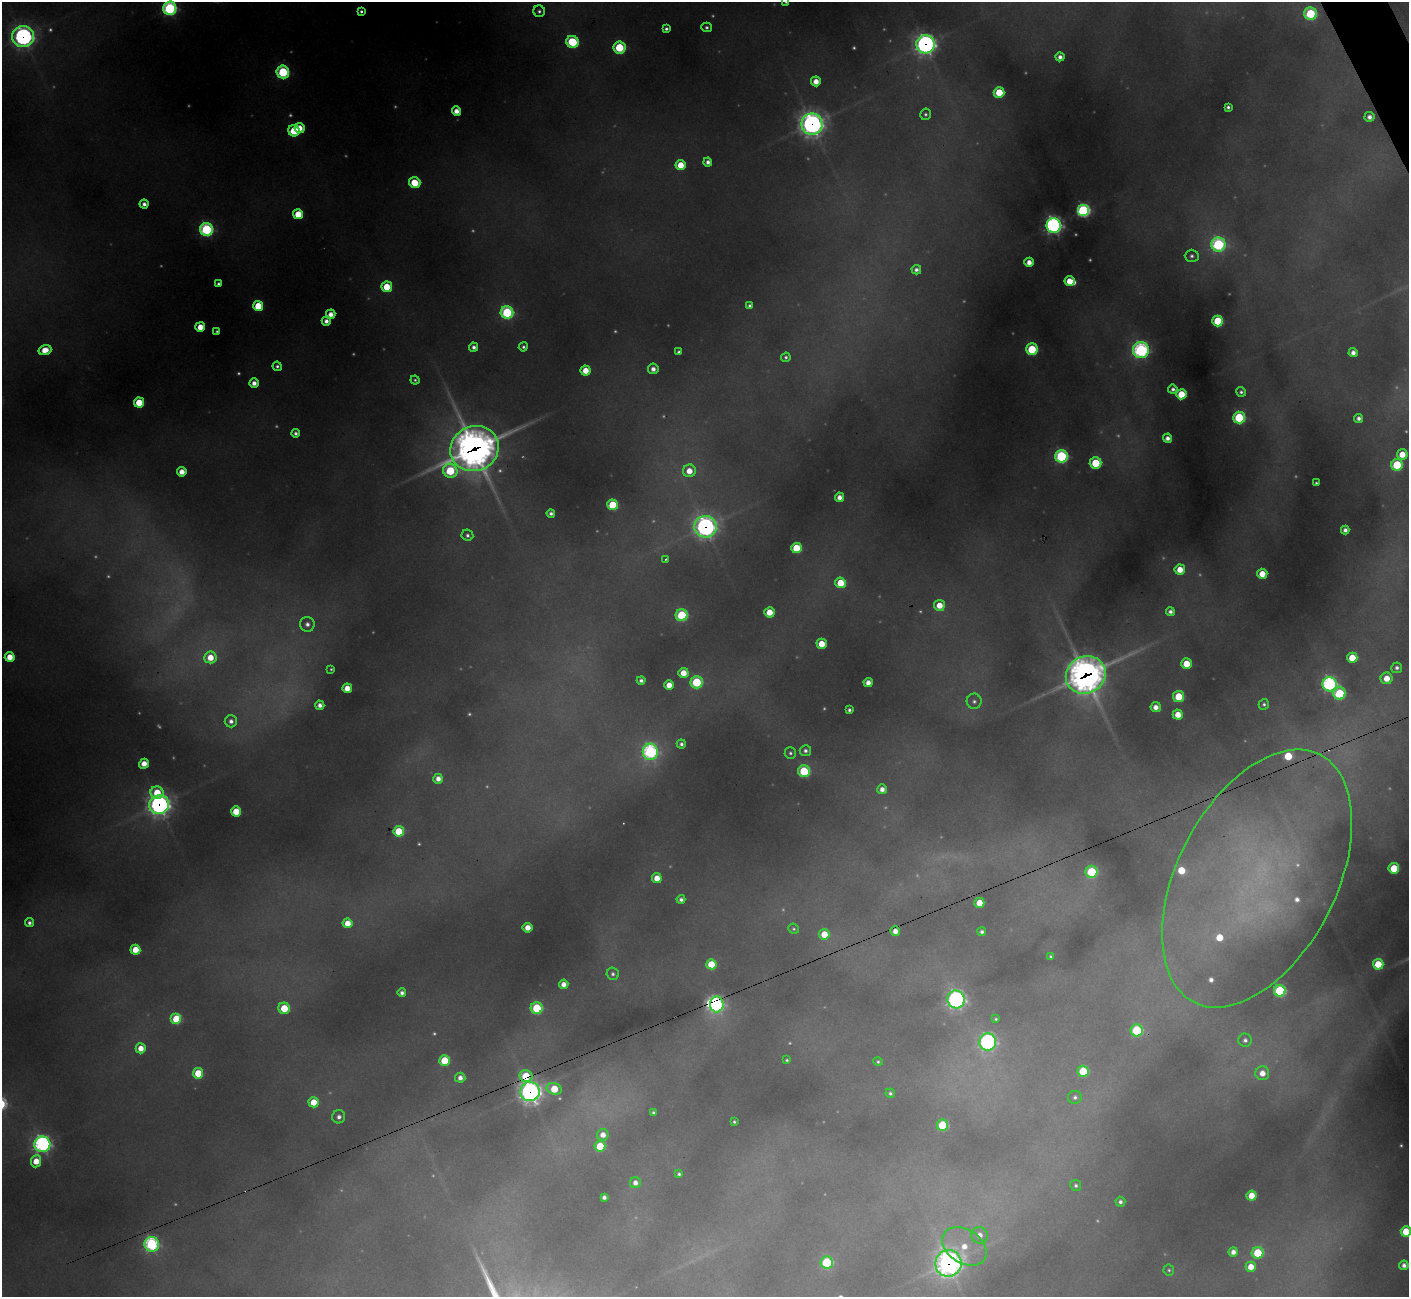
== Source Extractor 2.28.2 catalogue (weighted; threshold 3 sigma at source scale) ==
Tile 10 of 4 x 4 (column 2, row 3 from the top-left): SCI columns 1411-2817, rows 1583-2877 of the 5630 x 5619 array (HDU 1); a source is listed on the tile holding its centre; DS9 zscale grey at full resolution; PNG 1411 x 1299 px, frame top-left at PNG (2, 2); each listed source drawn as its Kron ellipse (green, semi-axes under 4 px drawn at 4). Shown black and unused: <1% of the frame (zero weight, under 3 of 4 exposures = <1% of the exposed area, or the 3 px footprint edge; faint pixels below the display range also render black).
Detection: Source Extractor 2.28.2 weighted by HDU 2 'WHT'; one run over the whole footprint, this tile lists its part. Background 0.448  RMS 0.015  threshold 0.0664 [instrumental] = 3 sigma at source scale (4.5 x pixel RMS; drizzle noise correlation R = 1.50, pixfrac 1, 0.05/0.05 arcsec/px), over >= 5 px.
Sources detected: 292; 85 too faint to see at this stretch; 3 cosmic-ray / hot-pixel residue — neither listed nor drawn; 7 inside a brighter listed object's ellipse — not listed separately; the other 197 listed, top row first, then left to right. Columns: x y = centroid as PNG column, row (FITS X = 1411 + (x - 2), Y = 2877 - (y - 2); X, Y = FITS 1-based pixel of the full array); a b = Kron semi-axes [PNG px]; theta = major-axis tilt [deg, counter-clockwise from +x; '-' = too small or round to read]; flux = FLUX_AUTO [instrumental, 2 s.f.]
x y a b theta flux
786 2 4 4 - 3.6
170 8 6 6 - 580
361 11 4 4 - 6.1
539 11 6 5 - 6.3
1310 14 6 6 - 270
707 27 5 4 - 5.5
666 29 4 4 - 6.4
23 37 11 10 - 1000
572 42 6 6 - 200
925 44 9 9 - 1200
619 47 6 6 - 210
1060 57 4 4 - 12
283 72 6 6 - 350
816 81 5 5 - 30
999 92 5 5 - 92
1228 107 4 4 - 6.2
456 111 4 4 - 26
925 114 6 5 - 5.4
1369 117 5 5 - 14
812 124 10 10 - 1700
300 128 5 5 - 37
294 131 6 5 - 150
708 162 4 4 - 12
681 165 5 5 - 54
415 183 6 5 - 84
144 204 4 4 - 12
1083 210 6 6 - 510
298 214 5 5 - 77
1054 225 7 7 - 900
206 229 6 6 - 470
1218 244 7 7 - 470
1192 256 7 6 - 6.8
1029 262 5 4 - 24
916 270 5 5 - 11
1069 281 5 5 - 41
218 284 4 3 - 5.3
387 287 5 5 - 77
258 306 5 5 - 89
749 306 4 4 - 5.6
507 312 6 6 - 370
331 314 5 5 - 24
326 321 4 4 - 15
1218 321 5 5 - 160
200 327 5 5 - 44
217 331 4 3 - 3.6
474 347 5 4 - 10
523 347 4 4 - 5.8
1032 349 6 6 - 180
45 350 6 5 - 42
1141 350 8 8 - 590
679 352 4 4 - 7.4
1353 353 4 4 - 16
786 357 5 4 - 5.6
277 366 5 4 - 6.1
653 369 5 5 - 16
586 371 5 5 - 46
415 380 4 4 - 4
254 383 4 4 - 20
1173 389 5 4 - 8.4
1241 392 5 4 - 5.9
1181 394 5 5 - 88
139 402 5 5 - 91
1239 417 6 6 - 270
1359 418 4 4 - 10
295 433 4 4 - 8.3
1167 438 4 4 - 14
474 449 24 22 25 4100
1402 454 5 5 - 43
1061 456 6 6 - 410
1096 463 6 5 - 160
1397 465 6 6 - 180
450 471 7 7 - 180
689 471 6 6 - 39
182 472 4 4 - 32
1316 483 3 3 - 3.7
839 497 4 4 - 19
612 505 5 5 - 130
551 513 4 4 - 8
705 527 11 10 - 1200
1345 530 4 4 - 11
467 535 6 5 - 7
796 548 5 5 - 120
666 559 4 3 - 3.5
1180 569 5 5 - 42
1262 574 5 5 - 51
841 583 5 5 - 87
939 605 5 5 - 43
769 612 5 5 - 51
1170 612 4 4 - 10
682 615 6 6 - 260
307 624 7 7 - 13
822 644 5 5 - 55
10 657 5 5 - 45
210 657 6 6 - 47
1352 658 5 5 - 70
1186 664 5 5 - 69
1397 668 5 5 - 8.3
331 669 4 3 - 3.3
683 673 5 5 - 39
1086 675 20 18 27 3000
1387 678 6 6 - 42
641 680 4 4 - 9.3
696 682 6 6 - 220
868 683 4 4 - 22
1330 684 7 7 - 620
669 685 5 5 - 33
347 688 5 4 - 38
1340 693 6 6 - 200
1179 696 5 5 - 110
974 701 7 7 - 7.8
1264 704 5 5 - 5.6
320 705 4 4 - 16
1156 707 5 5 - 21
849 710 4 4 - 6.3
1178 715 5 5 - 46
231 721 6 6 - 12
681 744 4 4 - 7.5
805 751 5 5 - 8.6
650 752 8 7 - 640
790 753 6 5 - 5.2
144 764 5 4 - 31
804 771 6 6 - 200
438 779 5 4 - 20
882 789 5 5 - 18
157 793 7 6 - 79
159 805 10 9 - 1200
236 811 5 5 - 78
399 831 5 5 - 100
1394 868 5 5 - 100
1091 872 6 6 - 220
657 878 5 5 - 38
1257 878 139 79 63 790
681 899 4 4 - 9
979 903 5 5 - 54
29 923 4 4 - 8.5
347 923 5 5 - 41
528 928 5 5 - 33
794 929 5 4 - 3.7
895 931 5 5 - 22
982 932 4 4 - 7.5
824 934 5 5 - 56
135 950 5 5 - 57
1051 956 4 3 - 3.7
711 964 5 5 - 78
1378 964 5 5 - 79
613 974 6 6 - 6.7
564 984 5 4 - 21
1280 991 6 6 - 290
402 993 4 4 - 10
956 999 9 8 - 910
717 1004 8 6 85 640
284 1008 6 5 - 100
537 1008 6 6 - 210
176 1019 5 5 - 150
996 1019 4 3 - 3.5
1137 1030 6 6 - 230
1245 1040 7 6 - 8.9
988 1042 8 8 - 660
141 1048 5 5 - 33
787 1060 3 3 - 3.6
444 1061 5 5 - 120
878 1062 5 4 - 4
1083 1071 5 5 - 150
198 1073 5 5 - 96
1262 1073 7 7 - 30
526 1076 6 6 - 130
460 1078 5 5 - 16
554 1089 7 5 -19 89
530 1092 10 9 - 1300
890 1093 5 4 - 5.7
1075 1097 7 6 - 7.6
314 1102 5 5 - 61
653 1112 4 3 - 5
339 1117 6 6 - 10
734 1122 4 3 - 3.8
942 1125 5 5 - 180
603 1135 6 5 - 23
42 1144 8 8 - 780
600 1146 5 5 - 100
36 1161 6 5 - 45
679 1174 4 4 - 5
635 1183 5 5 - 17
1076 1185 5 5 - 5.9
1251 1196 5 5 - 47
604 1197 4 4 - 9.7
1120 1202 5 5 - 8.3
1406 1231 5 5 - 83
979 1235 8 8 - 22
152 1244 7 7 - 440
964 1246 24 17 -33 75
1233 1252 4 4 - 17
1258 1253 6 6 - 150
827 1262 6 6 - 240
948 1263 13 13 - 1800
1404 1265 5 5 - 13
1251 1267 5 5 - 37
1169 1270 5 5 - 3.5
Overlapping masked pixels (flux is a lower limit): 12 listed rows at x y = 23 37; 925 44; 812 124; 474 449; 705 527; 1086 675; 159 805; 895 931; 717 1004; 526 1076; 530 1092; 948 1263
Isophote crosses this tile's border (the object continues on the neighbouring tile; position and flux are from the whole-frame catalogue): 3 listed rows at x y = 786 2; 170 8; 1406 1231